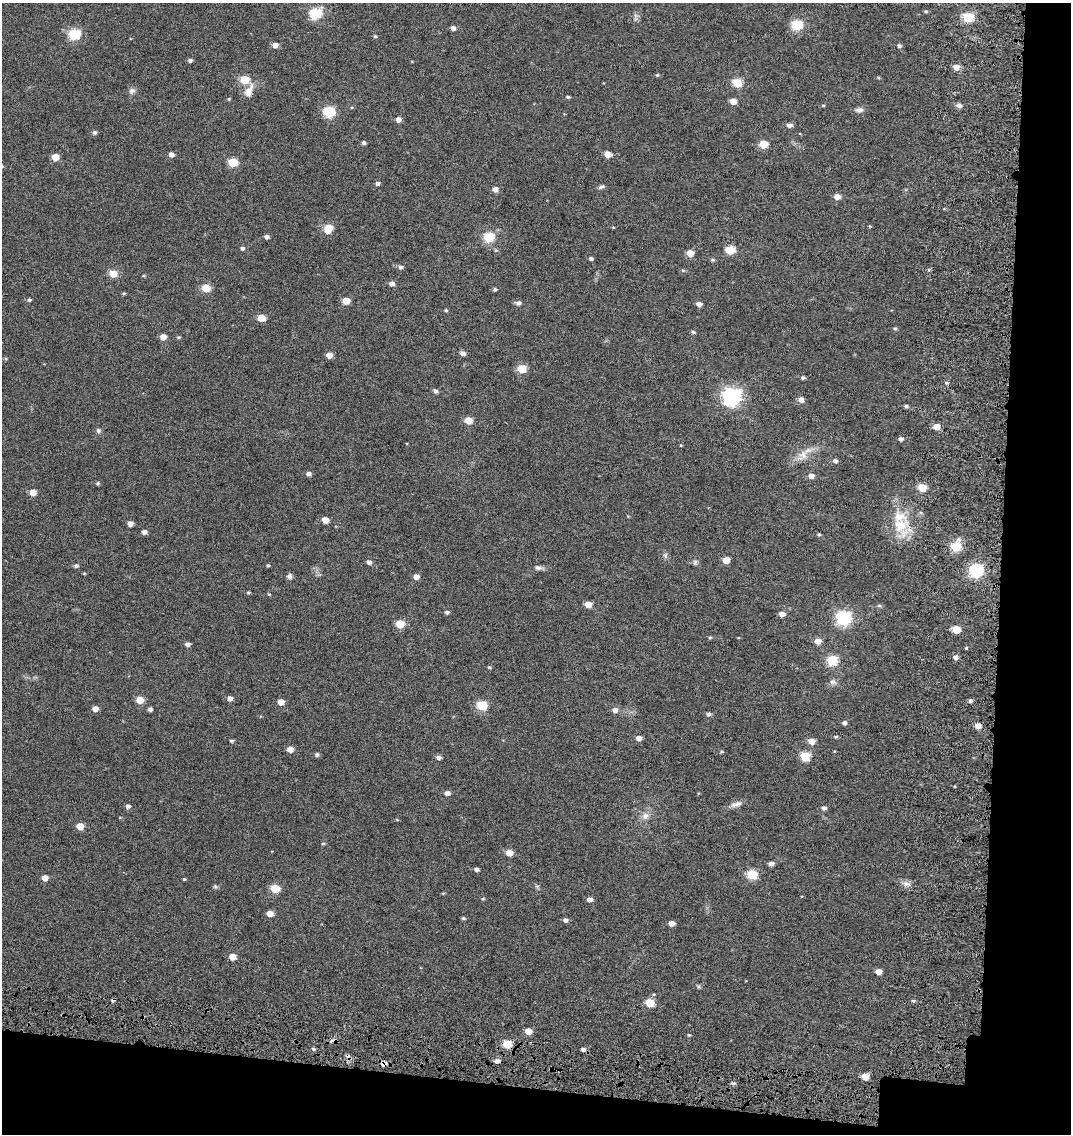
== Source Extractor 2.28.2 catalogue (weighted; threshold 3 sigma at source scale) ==
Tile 4 of 2 x 2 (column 2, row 2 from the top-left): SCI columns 1291-2359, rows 116-1247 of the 2589 x 2496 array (HDU 1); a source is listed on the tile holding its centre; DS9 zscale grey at full resolution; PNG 1073 x 1136 px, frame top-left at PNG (2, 3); no overlay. Shown black and unused: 11% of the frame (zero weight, under 4 of 7 exposures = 17% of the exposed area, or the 3 px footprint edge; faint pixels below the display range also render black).
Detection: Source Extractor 2.28.2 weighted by HDU 2 'WHT'; one run over the whole footprint, this tile lists its part. Background 0.0315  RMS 0.0066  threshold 0.0269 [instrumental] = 3 sigma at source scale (4.09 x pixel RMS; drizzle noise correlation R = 1.36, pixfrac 0.8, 0.0396/0.0396 arcsec/px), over >= 5 px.
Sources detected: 180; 3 cosmic-ray / hot-pixel residue — not listed; the other 177 listed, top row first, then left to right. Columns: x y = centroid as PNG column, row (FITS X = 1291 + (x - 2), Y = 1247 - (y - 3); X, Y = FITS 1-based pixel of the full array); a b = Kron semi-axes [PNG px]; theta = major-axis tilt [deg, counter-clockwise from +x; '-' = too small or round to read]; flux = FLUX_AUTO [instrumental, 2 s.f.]
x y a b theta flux
926 11 5 4 - 0.76
315 13 6 5 - 54
636 16 7 4 -19 1.2
967 17 5 5 - 42
797 25 6 5 - 43
453 28 4 4 - 2.6
74 34 6 5 - 54
375 36 5 4 - 0.83
275 45 5 5 - 3.9
899 46 5 5 - 1.4
190 60 4 4 - 1.6
956 67 6 5 - 4.8
657 75 5 4 - 0.68
878 77 5 3 - 0.64
244 80 5 5 - 21
737 83 5 5 - 27
132 91 9 8 - 2.1
249 91 20 9 65 6.1
568 97 5 4 - 0.82
229 99 5 4 - 0.66
733 101 4 4 - 7.2
823 105 5 3 - 0.55
959 105 7 6 - 2.1
859 110 11 6 5 2.6
329 111 6 5 - 52
398 119 5 5 - 3.5
789 125 5 5 - 2.7
95 132 5 5 - 1.6
364 143 4 4 - 1.6
763 144 5 5 - 19
171 154 5 5 - 2.9
608 154 5 5 - 6.2
55 157 5 5 - 11
233 162 5 5 - 24
377 184 5 5 - 1.5
601 187 8 5 26 1.7
495 189 5 5 - 4
837 196 5 5 - 5.1
870 226 4 4 - 0.54
613 227 5 3 - 0.5
328 228 7 5 68 15
267 237 5 4 - 2
489 237 5 5 - 41
242 248 5 4 - 1.6
730 250 5 5 - 24
690 253 5 5 - 9.1
591 258 5 4 - 1.3
712 260 6 4 -19 0.9
401 267 6 5 - 1.7
929 269 5 3 - 0.75
683 270 6 4 16 0.74
113 273 5 5 - 13
392 283 5 5 - 2.6
206 288 5 5 - 19
495 289 4 4 - 1.1
124 293 5 4 - 0.67
29 300 5 4 - 1.1
346 301 5 5 - 8.7
518 303 8 5 -6 1.8
699 304 5 4 - 3.2
446 310 4 4 - 0.75
261 318 5 5 - 11
895 328 5 4 - 0.85
693 332 5 3 - 1.1
163 337 5 5 - 5.5
178 337 5 4 - 0.68
462 353 6 5 - 2.3
329 355 5 4 - 5.6
522 369 5 5 - 21
803 378 4 4 - 1.1
946 383 5 4 - 0.88
435 391 5 4 - 1.7
731 396 7 7 - 250
801 399 5 5 - 4.1
906 406 5 4 - 1.2
468 420 5 5 - 11
936 427 5 5 - 8.8
98 430 7 7 - 1.5
901 439 4 4 - 2
803 455 14 13 - 6.5
835 461 6 5 - 1.9
308 474 5 5 - 2.1
811 476 6 5 - 3.2
98 484 5 4 - 0.81
922 488 5 5 - 19
33 492 5 5 - 6.8
325 520 5 4 - 6.5
130 524 4 4 - 4
901 525 31 20 -84 24
144 532 5 4 - 2.4
819 534 5 4 - 0.76
956 546 6 5 - 35
665 555 8 6 -75 1.5
726 560 5 5 - 8.2
369 562 5 5 - 2.2
695 562 8 6 77 1.5
268 565 4 4 - 0.73
76 566 5 4 - 1.3
538 568 12 6 -7 2.2
976 570 6 6 - 100
289 576 7 6 - 1.8
416 577 5 4 - 4
248 592 5 4 - 0.67
269 594 5 4 - 0.62
588 604 5 4 - 7.2
879 605 6 4 -1 0.88
447 612 5 4 - 1.4
782 614 5 4 - 3.7
843 618 6 6 - 120
400 624 5 5 - 19
956 629 5 5 - 18
710 638 6 4 1 0.7
818 641 5 5 - 5.1
188 644 5 4 - 2.6
966 648 4 3 - 0.67
955 657 5 5 - 2.3
832 660 5 5 - 40
489 667 4 4 - 0.78
833 682 9 8 - 2.3
230 698 5 5 - 3
140 700 5 5 - 11
970 701 5 4 - 1.7
281 702 5 4 - 6.5
481 705 5 5 - 38
95 709 5 5 - 4.5
150 709 4 4 - 1.8
615 710 6 5 - 3
709 714 5 5 - 1.5
844 723 5 5 - 1.6
978 726 5 4 - 6.2
836 737 6 4 -13 0.8
639 738 5 4 - 3.8
231 741 5 4 - 0.86
812 741 5 5 - 6.4
290 749 5 5 - 5.5
721 751 6 4 -5 0.72
317 755 5 5 - 1.2
805 756 5 5 - 31
438 757 6 4 -1 2
447 793 6 5 - 2.9
736 804 17 7 16 3.4
128 806 5 5 - 1.9
824 808 5 5 - 1.8
645 816 10 9 - 4
80 826 5 5 - 12
323 843 4 4 - 0.79
509 853 5 4 - 8.4
771 864 5 4 - 2.7
476 869 5 4 - 1.9
752 874 5 5 - 37
45 878 5 5 - 4.8
184 879 3 3 - 0.69
907 884 12 6 -12 3
537 886 6 6 - 1
215 887 7 5 -68 0.91
275 889 5 5 - 23
443 893 5 3 - 0.54
483 899 5 3 - 0.6
590 899 5 5 - 2.9
270 914 5 5 - 5.6
463 918 5 4 - 0.87
565 920 5 5 - 1.9
671 923 5 4 - 4.2
232 957 5 5 - 8.7
878 971 5 4 - 4.5
698 986 6 4 -19 0.9
913 1001 5 4 - 0.9
650 1003 5 5 - 21
528 1031 5 4 - 9.4
689 1035 5 3 - 0.55
507 1044 5 5 - 22
313 1049 6 4 -22 1.1
583 1049 5 4 - 2
497 1061 6 5 - 2.5
384 1064 6 6 - 3.3
865 1076 5 5 - 9.9
733 1083 6 4 0 1.2
Overlapping masked pixels (flux is a lower limit): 2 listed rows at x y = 507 1044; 384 1064